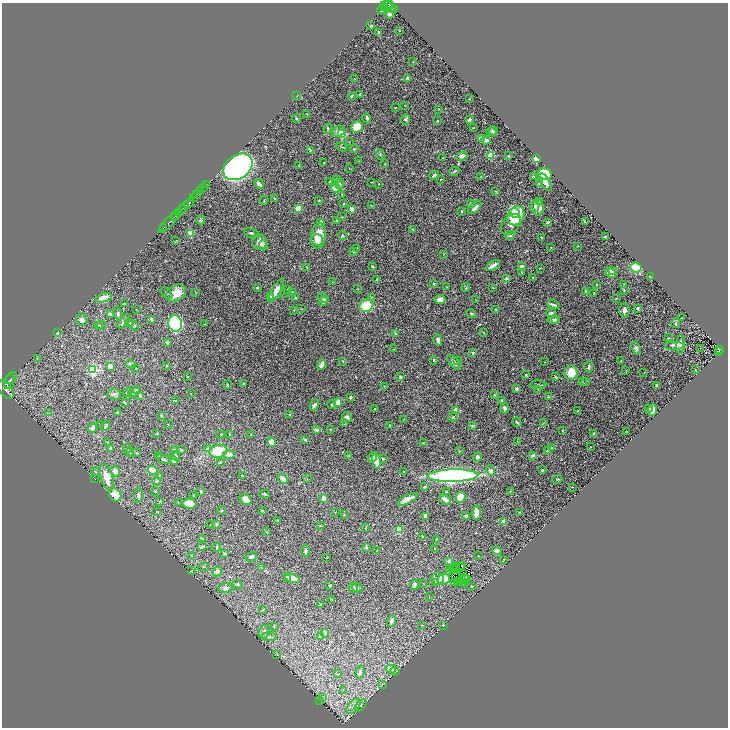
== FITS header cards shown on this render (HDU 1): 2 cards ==
NAXIS1  =                 1452
NAXIS2  =                 1451

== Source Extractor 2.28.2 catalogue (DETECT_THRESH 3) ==
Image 1452 x 1451 px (HDU 1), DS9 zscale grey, zoomed out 1/2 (1 PNG px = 2 x 2 image px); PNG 730 x 730 px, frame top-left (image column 1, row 1450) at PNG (2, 3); each listed source drawn as its Kron ellipse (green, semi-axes under 4 px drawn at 4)
Background 0.399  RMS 0.022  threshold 0.0663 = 3 sigma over >= 5 px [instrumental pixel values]
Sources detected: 474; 42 cannot appear on this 1/2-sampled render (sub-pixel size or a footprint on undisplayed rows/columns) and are neither listed nor drawn; the other 432 listed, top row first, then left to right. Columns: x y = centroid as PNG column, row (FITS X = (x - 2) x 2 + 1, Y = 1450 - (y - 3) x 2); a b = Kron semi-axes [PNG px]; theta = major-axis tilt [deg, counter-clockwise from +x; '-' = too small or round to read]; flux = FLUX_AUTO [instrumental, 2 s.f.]
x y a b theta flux
389 4 4 2 - 310
388 6 8 2 -23 240
384 7 2 1 - 60
394 9 2 2 - 24
382 10 5 2 - 110
389 14 3 2 - 36
371 26 2 2 - 4.4
399 30 2 2 - 3.7
378 33 3 2 - 6
413 62 2 2 - 5
408 78 2 2 - 16
354 79 2 1 - 1.2
360 94 4 2 - 5.3
297 96 2 2 - 1.5
351 96 3 2 - 6.9
469 99 2 2 - 1.7
405 105 2 1 - 1.3
395 108 2 2 - 2.1
439 109 2 2 - 2.6
307 115 3 2 - 2.1
367 118 5 4 - 10
297 119 4 2 - 4.6
405 119 5 4 - 6.8
470 119 4 3 - 8.2
438 121 3 2 - 2.8
357 127 6 5 - 120
328 128 5 2 - 7.3
473 128 4 1 - 1.7
338 131 6 5 - 27
493 131 5 3 - 9.9
491 132 5 3 - 13
342 134 3 3 - 190
481 138 4 4 - 33
486 140 5 3 - 23
349 142 2 2 - 2
342 147 5 2 - 3.4
354 149 4 3 - 5.1
310 150 4 3 - 4.2
380 154 5 3 - 4.4
491 155 3 3 - 160
462 156 6 3 25 17
509 156 2 2 - 5.8
443 158 3 2 - 2.3
536 158 3 2 - 200
359 161 2 2 - 2.3
323 163 2 2 - 1.2
385 164 2 2 - 2.8
299 165 3 2 - 2.2
238 167 16 11 36 2000
349 168 2 2 - 1.4
455 171 5 3 - 5.7
545 174 7 5 -29 160
434 175 5 3 - 6.4
480 177 3 2 - 1.8
533 177 2 2 - 5.8
337 179 3 3 - 7.8
441 180 2 1 - 2.9
330 182 4 3 - 3.9
372 182 3 2 - 2
545 182 10 4 -59 21
207 184 2 1 - 26
259 184 5 3 - 18
339 184 5 3 - 7.8
379 184 2 1 - 2.5
539 184 4 2 - 14
204 187 2 1 - 50
335 188 4 3 - 40
201 191 3 2 - 110
496 191 3 2 - 1.9
197 194 5 1 - 400
342 194 2 2 - 1.6
194 198 4 2 - 200
274 198 4 2 - 2.2
264 201 4 2 - 2.7
319 201 2 2 - 2.9
539 202 4 3 - 7.3
189 203 5 2 - 770
344 204 2 2 - 2.1
471 204 4 4 - 11
371 205 3 2 - 2
535 206 6 3 78 9.6
184 207 6 2 61 170
475 207 8 4 43 22
298 208 3 3 - 49
538 208 8 6 -80 31
352 209 4 4 - 17
181 210 5 1 - 220
462 211 3 2 - 5.1
178 213 3 2 - 230
515 213 5 3 - 120
176 215 2 1 - 83
516 216 10 8 60 380
174 217 2 2 - 79
342 217 3 2 - 2.1
201 220 4 3 - 5.3
337 220 3 2 - 3.5
169 222 14 2 46 880
548 222 3 2 - 9.4
585 222 4 1 - 4.1
320 223 4 2 - 14
511 224 12 8 47 38
164 227 2 2 - 340
413 229 4 2 - 4.1
191 233 4 3 - 51
252 233 8 3 -21 11
318 236 13 7 81 62
343 236 5 3 - 5.3
510 236 5 3 - 7
605 236 2 2 - 7.3
542 238 3 2 - 4.3
317 240 6 6 - 49
176 241 3 2 - 2.9
259 242 8 7 - 27
263 245 5 4 - 6.3
578 246 2 2 - 1.2
551 247 2 2 - 1.9
357 249 3 2 - 4.5
354 252 4 2 - 2.6
444 254 2 2 - 1.5
493 266 8 2 30 32
521 266 4 3 - 12
307 267 2 2 - 3.9
373 267 3 2 - 7
540 268 3 2 - 1.6
636 268 6 5 - 110
613 270 3 3 - 40
522 273 2 2 - 4.1
611 273 6 3 -36 33
651 277 2 2 - 15
506 278 3 3 - 9.4
532 278 2 2 - 1.9
377 279 2 2 - 3
333 282 2 2 - 1.5
434 284 3 3 - 3
597 284 3 2 - 2.4
624 284 2 2 - 2
257 287 2 2 - 5.4
446 287 2 1 - 1.3
466 288 5 3 - 3.2
493 288 2 2 - 1.7
358 289 2 1 - 1.2
288 290 2 2 - 2.1
624 290 3 2 - 2.6
276 291 13 4 60 38
586 291 4 3 - 4.8
196 292 2 2 - 1.9
292 292 2 2 - 2.6
167 293 7 2 -47 4.5
176 293 10 8 28 52
284 293 2 2 - 1.3
594 293 2 1 - 1.8
270 297 3 3 - 6.1
372 297 4 3 - 3.5
104 298 8 3 17 43
295 298 3 3 - 3.3
323 298 6 3 -33 14
616 298 2 1 - 1.8
440 300 5 4 - 17
475 300 2 1 - 1.2
323 301 4 4 - 8.7
124 303 3 2 - 2.9
553 305 6 2 -18 12
366 306 7 6 - 110
301 308 5 1 - 1.5
638 308 3 2 - 5.8
136 309 3 1 - 1.2
496 309 2 2 - 2.8
294 310 3 2 - 1.8
624 310 7 5 86 18
551 313 5 3 - 9.6
110 314 4 3 - 11
118 314 6 3 -84 10
471 314 5 3 - 6.1
682 318 3 2 - 2
151 319 3 2 - 5.4
555 319 3 3 - 5
82 320 6 5 - 16
553 320 5 3 - 12
124 321 8 3 51 17
129 323 4 4 - 6.9
676 323 5 2 - 6.1
175 324 8 7 - 680
205 324 2 2 - 1.2
98 325 3 2 - 2.9
101 325 4 3 - 4.1
134 325 6 3 -43 9.8
57 333 3 3 - 4.5
484 333 2 2 - 1.9
396 334 2 2 - 16
668 338 3 2 - 2.4
438 340 6 3 -75 20
167 343 3 3 - 8.5
680 344 9 4 86 17
674 345 10 3 0 14
636 348 7 4 -67 11
701 348 2 1 - 0.99
394 349 3 2 - 1.8
720 349 2 2 - 56
719 351 4 2 - 76
473 353 2 2 - 19
37 358 3 3 - 2.7
434 360 3 2 - 3.6
457 360 3 2 - 2.2
343 361 2 2 - 2.1
621 361 3 2 - 2.1
454 362 9 4 -52 14
545 362 2 2 - 1.1
131 364 5 3 - 9.4
322 364 5 3 - 26
110 366 3 3 - 36
167 366 3 2 - 2.2
589 367 5 2 - 8.5
136 368 2 1 - 1.9
93 370 3 3 - 420
626 370 3 2 - 1.7
695 370 3 2 - 1.9
571 372 7 6 - 71
644 372 2 2 - 1.4
526 375 3 2 - 5
187 376 3 2 - 1.9
555 376 4 2 - 2.6
400 377 3 2 - 8.9
11 378 7 2 49 510
9 381 7 5 78 1600
586 381 2 2 - 1.7
582 382 2 2 - 2.4
243 383 2 2 - 3.1
228 384 4 3 - 3.7
538 385 8 2 -1 5.8
656 385 3 3 - 3.9
384 386 2 2 - 1.7
516 389 3 3 - 13
538 389 4 2 - 2.9
6 390 10 6 -52 2100
136 391 4 3 - 4
134 392 7 2 41 5.7
128 393 4 2 - 9.6
114 394 6 5 - 11
191 394 2 2 - 1.8
140 395 3 3 - 4.4
494 395 3 3 - 4.3
350 397 2 2 - 3.7
549 397 4 3 - 4.3
502 400 2 2 - 6.6
175 401 4 2 - 4.9
125 402 4 3 - 3.2
338 402 4 3 - 52
314 405 6 3 64 11
332 405 4 3 - 7.4
505 408 5 4 - 15
648 408 3 3 - 3
375 409 3 2 - 2
456 410 2 2 - 61
577 410 2 1 - 1.1
652 410 6 3 86 43
49 412 3 2 - 2.1
118 413 3 2 - 13
161 415 3 2 - 3.3
290 415 3 3 - 7.8
347 417 5 3 - 12
453 417 5 3 - 4.2
403 419 3 2 - 1.2
517 422 5 3 - 10
544 423 3 2 - 2.1
101 424 2 2 - 1.7
168 424 2 2 - 2.2
345 424 2 2 - 2.2
106 426 5 3 - 9.5
390 426 4 3 - 3.8
472 426 3 3 - 7.2
93 428 5 3 - 20
330 429 3 2 - 1.9
316 430 2 2 - 41
563 430 3 2 - 2
626 432 2 1 - 1.6
157 433 2 2 - 6
221 434 3 2 - 3.2
594 434 3 2 - 4.8
230 435 4 2 - 3.2
251 435 3 2 - 1.7
305 440 4 3 - 4.7
518 441 3 2 - 2.5
107 442 4 2 - 2.3
272 442 4 4 - 34
423 442 2 2 - 1.5
590 447 2 1 - 1.2
127 448 4 3 - 4.5
208 448 3 3 - 6.4
552 448 3 3 - 3.5
110 449 3 3 - 5.2
175 450 3 2 - 2.9
181 450 3 2 - 5
547 450 2 2 - 3.2
218 451 9 6 16 180
459 451 3 2 - 2
130 452 4 3 - 6.2
136 453 2 2 - 3.7
229 455 6 4 4 33
533 455 4 3 - 12
159 456 3 3 - 4.3
175 456 5 4 - 15
348 456 3 2 - 2.6
477 457 4 4 - 8.8
372 458 5 4 - 12
383 458 3 3 - 4.3
164 459 7 3 -29 5.5
174 461 4 4 - 19
376 461 8 3 -80 61
220 462 3 3 - 3.1
153 470 5 3 - 68
491 470 5 4 - 20
542 470 3 2 - 3.8
115 471 5 5 - 33
403 471 2 1 - 1.7
96 472 4 2 - 3.4
160 475 2 2 - 2.6
242 475 3 2 - 2.7
453 476 25 6 2 1200
107 477 14 6 -71 73
94 478 4 1 - 1.4
283 479 6 4 -43 21
307 479 2 2 - 1.9
557 479 5 3 - 4.1
157 481 4 3 - 5.5
425 487 3 2 - 5.5
572 487 2 1 - 2.4
155 491 3 2 - 3
201 491 4 2 - 6.2
510 491 2 2 - 1.8
447 492 3 2 - 2.5
265 494 5 3 - 6
115 495 7 5 -49 69
138 495 8 4 86 12
193 496 3 2 - 1.9
461 497 5 5 - 97
246 499 6 5 - 30
324 499 4 3 - 27
407 499 11 3 27 43
445 499 6 3 -38 22
159 502 3 2 - 3.3
178 502 3 2 - 1.6
190 503 7 5 -5 49
221 510 4 3 - 3.9
262 511 3 2 - 2.6
157 512 3 2 - 2.3
520 512 2 2 - 3
335 513 2 2 - 1.2
477 513 7 4 83 24
344 515 3 2 - 4.6
425 516 3 2 - 9.9
466 516 3 3 - 12
278 521 2 2 - 6.2
504 522 3 3 - 22
217 524 4 3 - 3.7
210 525 2 2 - 1.2
321 526 3 2 - 3.4
366 528 3 3 - 2.9
400 529 3 3 - 130
267 532 3 2 - 3
423 536 2 2 - 2.3
202 539 3 3 - 3.4
436 539 3 3 - 3.7
202 547 5 3 - 9.8
217 547 4 2 - 6
366 548 3 3 - 7.1
435 548 2 2 - 3.3
305 551 6 3 -86 10
377 551 3 2 - 2.3
497 551 5 4 - 14
224 553 4 3 - 5.7
192 556 3 3 - 3.3
478 556 3 2 - 1.4
251 557 6 3 20 15
326 558 2 1 - 1.5
503 559 3 2 - 1.7
448 561 3 3 - 12
461 565 2 2 - 3.9
456 566 3 1 - 14
203 567 5 2 - 3.4
262 567 3 3 - 5
461 567 2 1 - 2.7
454 568 2 1 - 1.3
453 569 2 1 - 2.5
456 569 2 1 - 2.2
191 571 3 2 - 1.8
217 572 5 4 - 23
449 572 3 1 - 0.068
464 573 2 1 - 3.9
456 577 2 2 - 8.1
464 577 2 1 - 1.9
288 578 2 2 - 12
292 578 9 4 -22 88
437 579 6 6 - 27
444 579 6 5 - 34
465 579 6 2 29 0.31
458 581 2 2 - 2.1
459 581 2 1 - 0.87
465 582 2 2 - 0.25
436 583 3 3 - 5.9
454 583 3 2 - 6.5
237 584 5 3 - 5.6
424 584 2 1 - 1.2
462 584 2 1 - 4.5
330 585 2 2 - 14
415 585 5 3 - 12
472 586 2 2 - 4.7
357 587 6 3 -27 7.4
226 588 7 5 5 20
353 588 5 3 - 24
429 597 2 1 - 1.1
332 599 4 2 - 3.3
321 604 2 2 - 2.6
263 610 3 3 - 3.5
392 621 6 3 71 13
422 625 3 3 - 3.4
443 625 4 3 - 4.5
274 626 4 2 - 3.9
264 632 7 5 61 15
325 633 4 4 - 38
320 636 4 3 - 6.5
269 637 8 4 -3 10
277 654 3 2 - 1.8
391 669 5 4 - 37
395 671 4 4 - 5.2
360 672 6 4 75 12
338 674 2 2 - 1.7
383 684 4 1 - 1.2
343 690 3 2 - 2.1
322 697 3 3 - 4.7
320 701 3 2 - 5.3
361 705 7 3 44 6.2
354 706 9 5 50 22
At the frame edge (FLAGS 8, measured only in part): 1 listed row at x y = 6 390
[42 sub-pixel or undisplayed-footprint detections neither listed nor drawn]